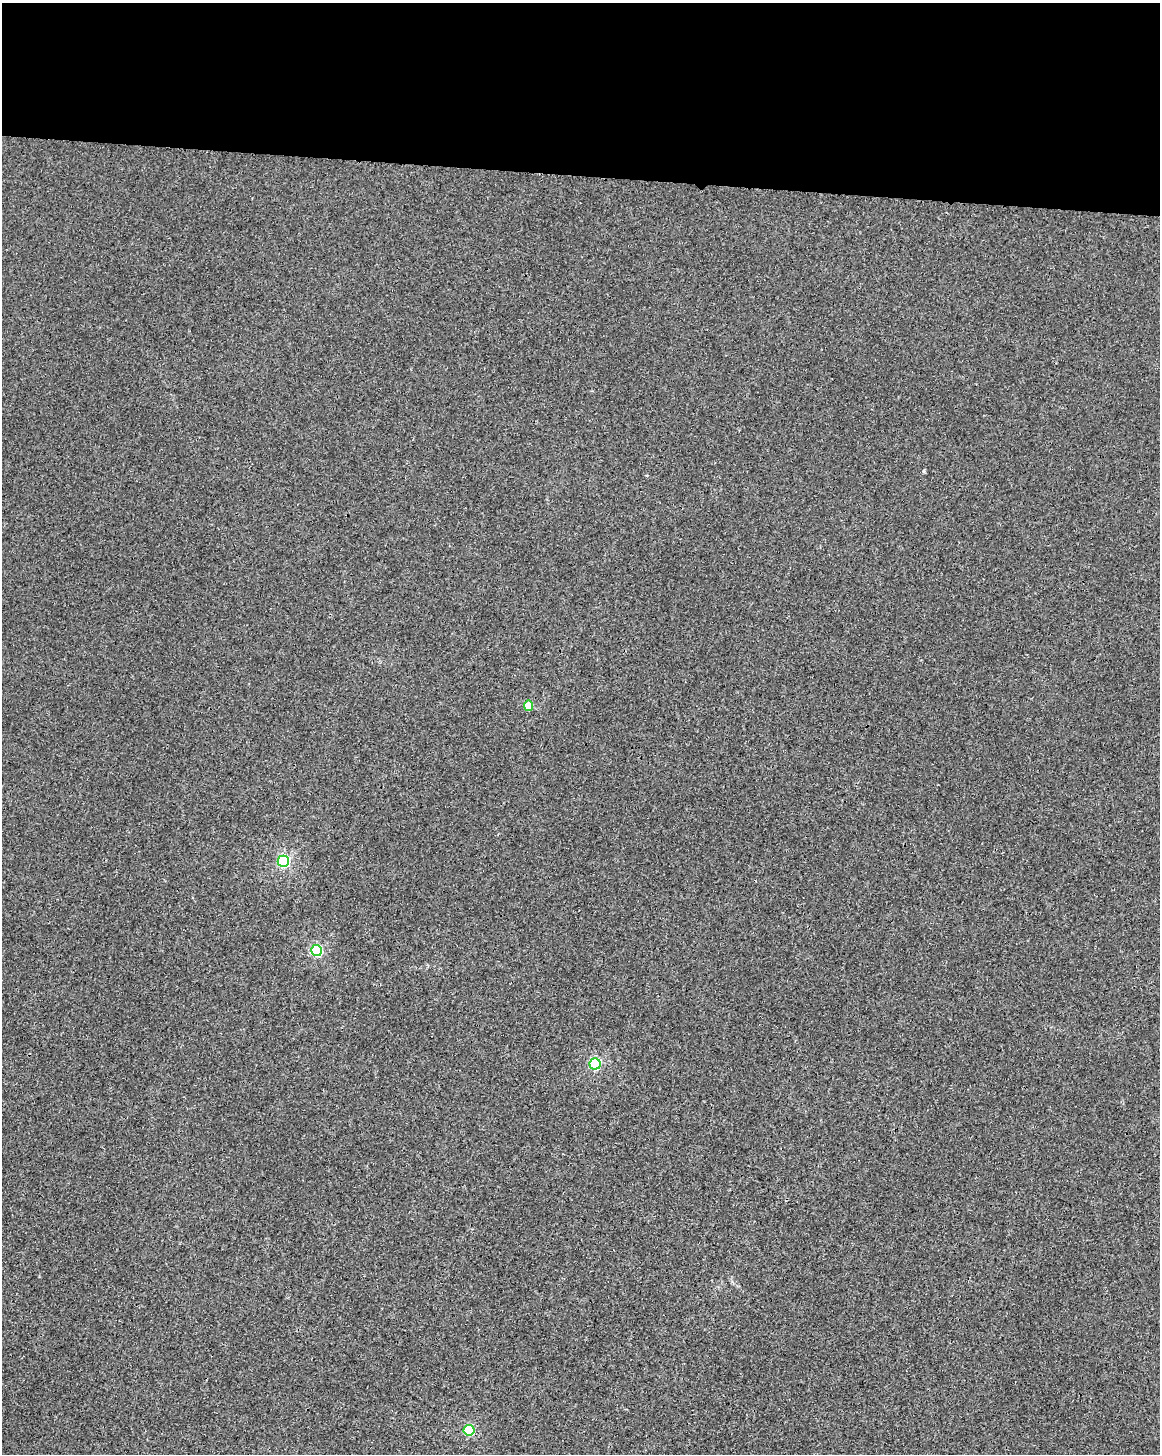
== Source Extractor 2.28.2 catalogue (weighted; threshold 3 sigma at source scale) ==
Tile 3 of 4 x 3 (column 3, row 1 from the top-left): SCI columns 2338-3495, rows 3199-4650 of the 4666 x 4889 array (HDU 1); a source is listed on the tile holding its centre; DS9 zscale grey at full resolution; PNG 1162 x 1456 px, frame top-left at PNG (2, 3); each listed source drawn as its Kron ellipse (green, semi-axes under 4 px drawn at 4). Shown black and unused: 12% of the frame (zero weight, under 3 of 4 exposures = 2% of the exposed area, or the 3 px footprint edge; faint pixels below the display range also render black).
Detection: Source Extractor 2.28.2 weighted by HDU 2 'WHT'; one run over the whole footprint, this tile lists its part. Background 1.91e-04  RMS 0.0029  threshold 0.013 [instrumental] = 3 sigma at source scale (4.5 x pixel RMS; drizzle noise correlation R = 1.50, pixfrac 1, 0.0396/0.0396 arcsec/px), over >= 5 px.
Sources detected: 5; all 5 listed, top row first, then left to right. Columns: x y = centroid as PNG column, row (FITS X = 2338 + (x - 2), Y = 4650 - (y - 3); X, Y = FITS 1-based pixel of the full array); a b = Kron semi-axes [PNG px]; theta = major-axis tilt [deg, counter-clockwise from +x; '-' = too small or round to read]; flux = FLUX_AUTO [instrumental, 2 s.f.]
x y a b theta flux
528 706 5 4 - 6.8
283 861 5 5 - 30
316 950 5 5 - 24
595 1064 5 5 - 26
469 1430 5 5 - 16